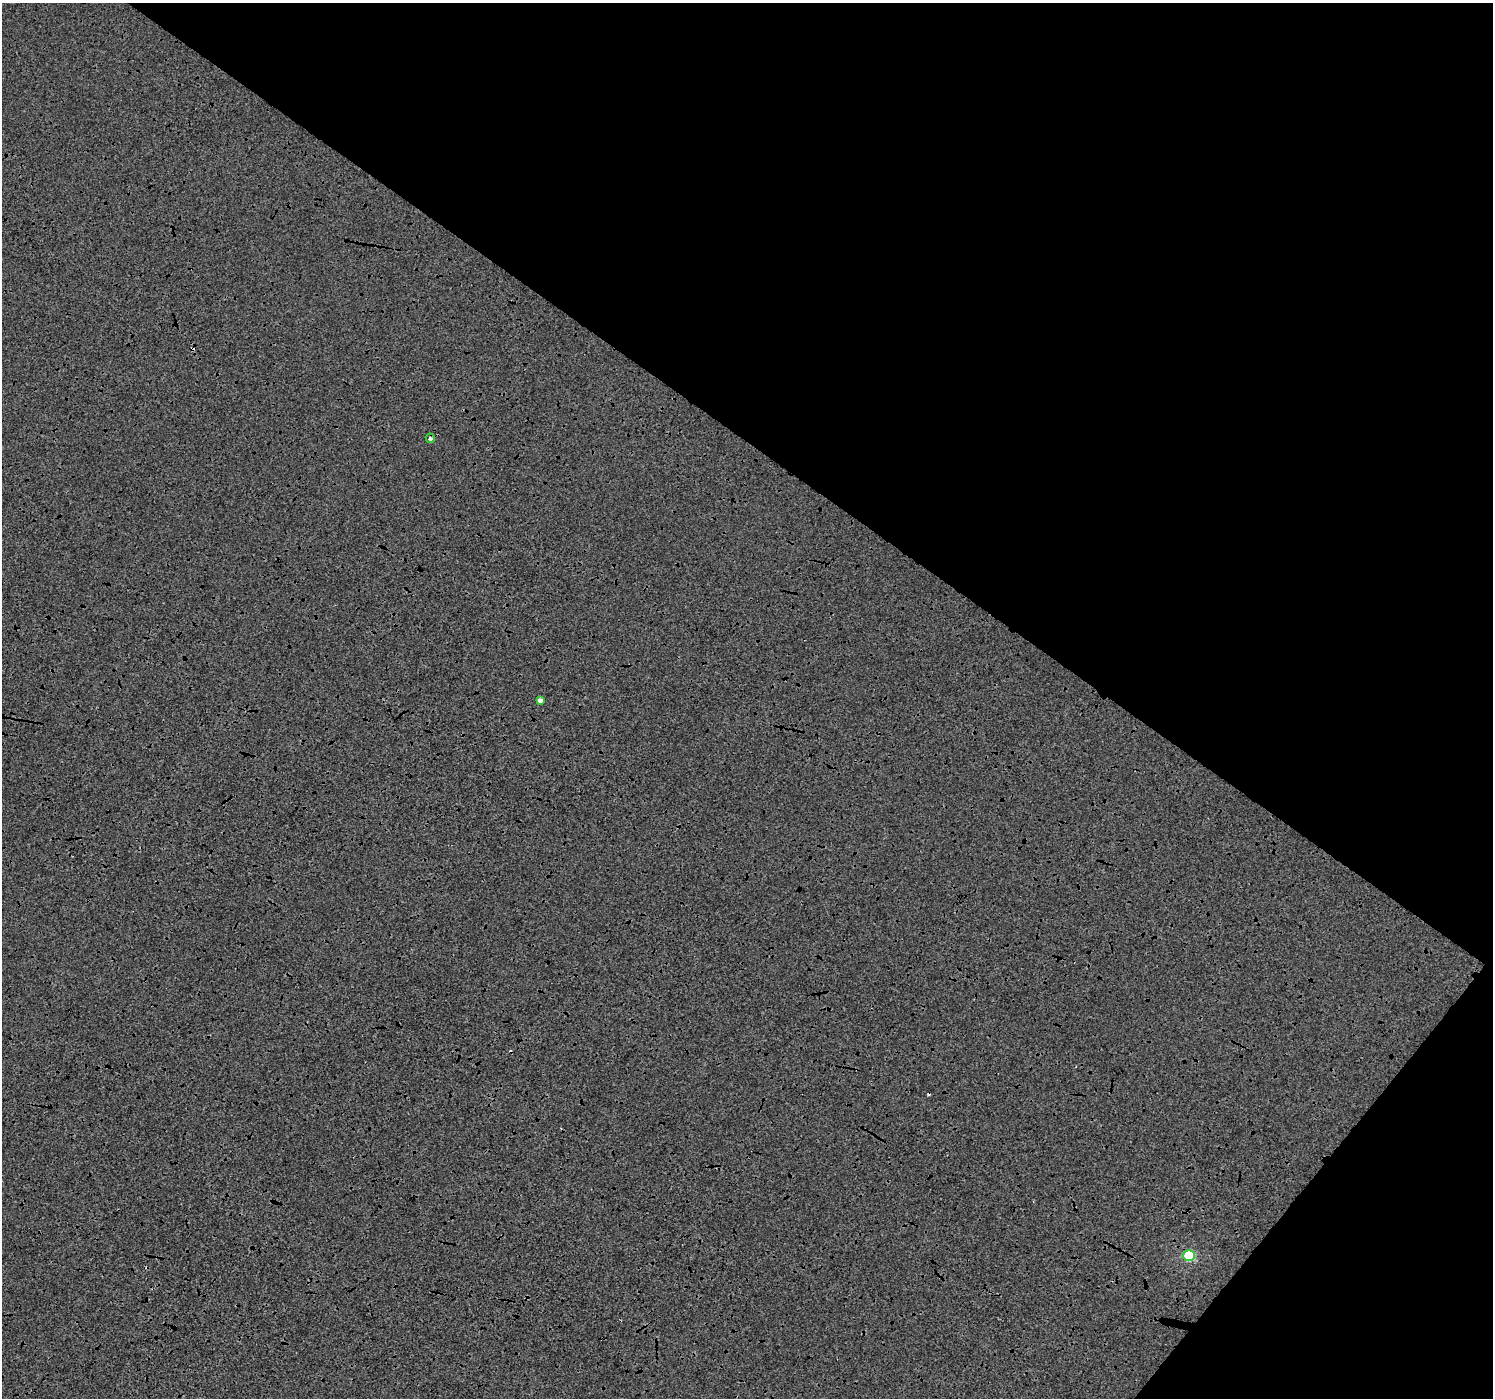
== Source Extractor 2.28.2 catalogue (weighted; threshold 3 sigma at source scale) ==
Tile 8 of 4 x 4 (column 4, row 2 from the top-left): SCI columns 4475-5965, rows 2972-4367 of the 5973 x 6010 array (HDU 1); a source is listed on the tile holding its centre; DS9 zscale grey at full resolution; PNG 1495 x 1400 px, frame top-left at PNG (2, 3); each listed source drawn as its Kron ellipse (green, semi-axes under 4 px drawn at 4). Shown black and unused: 36% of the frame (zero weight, under 3 of 4 exposures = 2% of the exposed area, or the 3 px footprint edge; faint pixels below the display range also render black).
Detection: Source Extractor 2.28.2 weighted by HDU 2 'WHT'; one run over the whole footprint, this tile lists its part. Background -0.00333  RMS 0.0066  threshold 0.0298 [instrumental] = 3 sigma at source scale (4.5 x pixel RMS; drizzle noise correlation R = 1.50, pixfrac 1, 0.0396/0.0396 arcsec/px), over >= 5 px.
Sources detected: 6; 3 cosmic-ray / hot-pixel residue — neither listed nor drawn; the other 3 listed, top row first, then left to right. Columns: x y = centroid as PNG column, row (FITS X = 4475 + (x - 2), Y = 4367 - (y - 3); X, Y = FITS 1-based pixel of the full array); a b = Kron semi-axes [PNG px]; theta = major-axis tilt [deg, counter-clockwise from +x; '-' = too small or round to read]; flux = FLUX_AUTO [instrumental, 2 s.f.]
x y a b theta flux
430 438 5 4 - 1.3
540 700 4 4 - 2.9
1189 1255 5 5 - 49